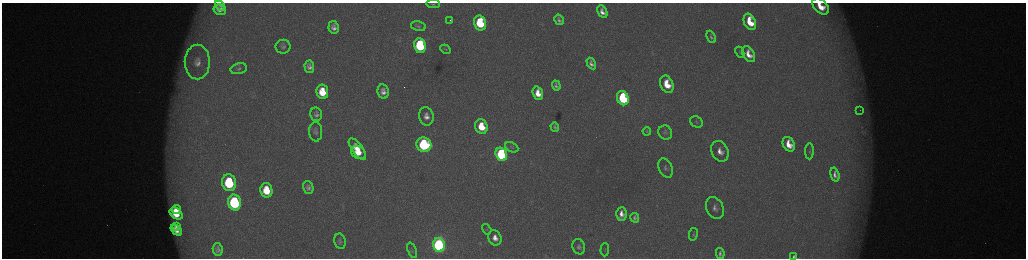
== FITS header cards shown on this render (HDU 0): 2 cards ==
NAXIS1  =                 2048 /fastest changing axis
NAXIS2  =                  512 /next to fastest changing axis

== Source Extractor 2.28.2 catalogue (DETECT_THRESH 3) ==
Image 2048 x 512 px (HDU 0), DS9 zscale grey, zoomed out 1/2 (1 PNG px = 2 x 2 image px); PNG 1028 x 260 px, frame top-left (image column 1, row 511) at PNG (2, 3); each listed source drawn as its Kron ellipse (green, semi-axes under 4 px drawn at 4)
Background 173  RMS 1.9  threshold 5.65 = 3 sigma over >= 5 px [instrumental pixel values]
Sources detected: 74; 6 cannot appear on this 1/2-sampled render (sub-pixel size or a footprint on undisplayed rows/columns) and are neither listed nor drawn; the other 68 listed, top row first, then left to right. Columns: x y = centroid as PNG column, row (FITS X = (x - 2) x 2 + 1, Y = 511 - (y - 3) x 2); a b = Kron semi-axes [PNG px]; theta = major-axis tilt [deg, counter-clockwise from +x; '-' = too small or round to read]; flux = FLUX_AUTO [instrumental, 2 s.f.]
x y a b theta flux
433 4 7 4 -4 710
220 5 6 4 -41 1300
821 6 10 6 -42 8100
220 9 6 5 - 2800
602 12 7 4 -62 2500
450 20 2 1 - 1900
559 20 5 4 - 1000
750 22 8 5 -64 11000
480 23 7 6 - 23000
418 26 7 5 -11 820
334 27 6 5 - 2000
711 37 6 3 -64 880
420 46 7 6 - 38000
283 47 7 7 - 1300
445 49 5 3 - 400
740 52 6 3 -66 380
749 54 9 5 -61 4200
197 62 17 12 90 7200
591 63 6 4 -61 1600
309 67 6 5 - 1600
239 69 8 5 12 1200
667 84 9 6 -66 10000
556 86 5 3 - 1000
322 92 7 6 - 10000
383 92 7 5 -79 2500
538 93 7 5 -71 5400
623 98 7 5 -68 41000
860 110 2 2 - 160
316 114 7 6 - 1500
426 116 9 7 -79 3000
696 122 6 5 - 870
481 127 7 6 - 12000
555 127 5 3 - 970
647 131 4 3 - 300
316 132 10 6 -87 1300
665 133 7 6 - 1100
789 144 8 5 -63 6600
424 145 7 7 - 60000
512 147 7 4 -26 1000
357 149 12 5 -54 7300
720 151 11 8 -63 4300
809 151 8 3 89 600
358 153 8 6 -29 6700
501 154 7 5 -72 52000
666 168 10 6 -65 1500
835 175 7 4 -74 1900
229 183 8 7 - 37000
308 187 6 5 - 1400
266 190 7 6 - 11000
234 202 8 6 -78 62000
715 208 11 8 -64 2700
176 209 4 3 - 3900
176 214 7 5 -38 11000
621 214 6 5 - 3100
635 218 5 4 - 1100
176 226 4 3 - 1600
487 229 5 3 - 430
176 230 7 4 -40 3300
693 234 6 3 79 450
495 238 8 6 -68 3400
340 241 8 5 -79 1000
439 245 7 6 - 130000
579 247 8 6 -73 1300
218 249 6 5 - 1500
412 250 8 4 -68 640
605 250 6 3 87 390
720 253 5 4 - 1300
793 257 4 3 - 870
At the frame edge (FLAGS 8, measured only in part): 3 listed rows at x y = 433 4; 821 6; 793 257
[6 sub-pixel or undisplayed-footprint detections neither listed nor drawn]